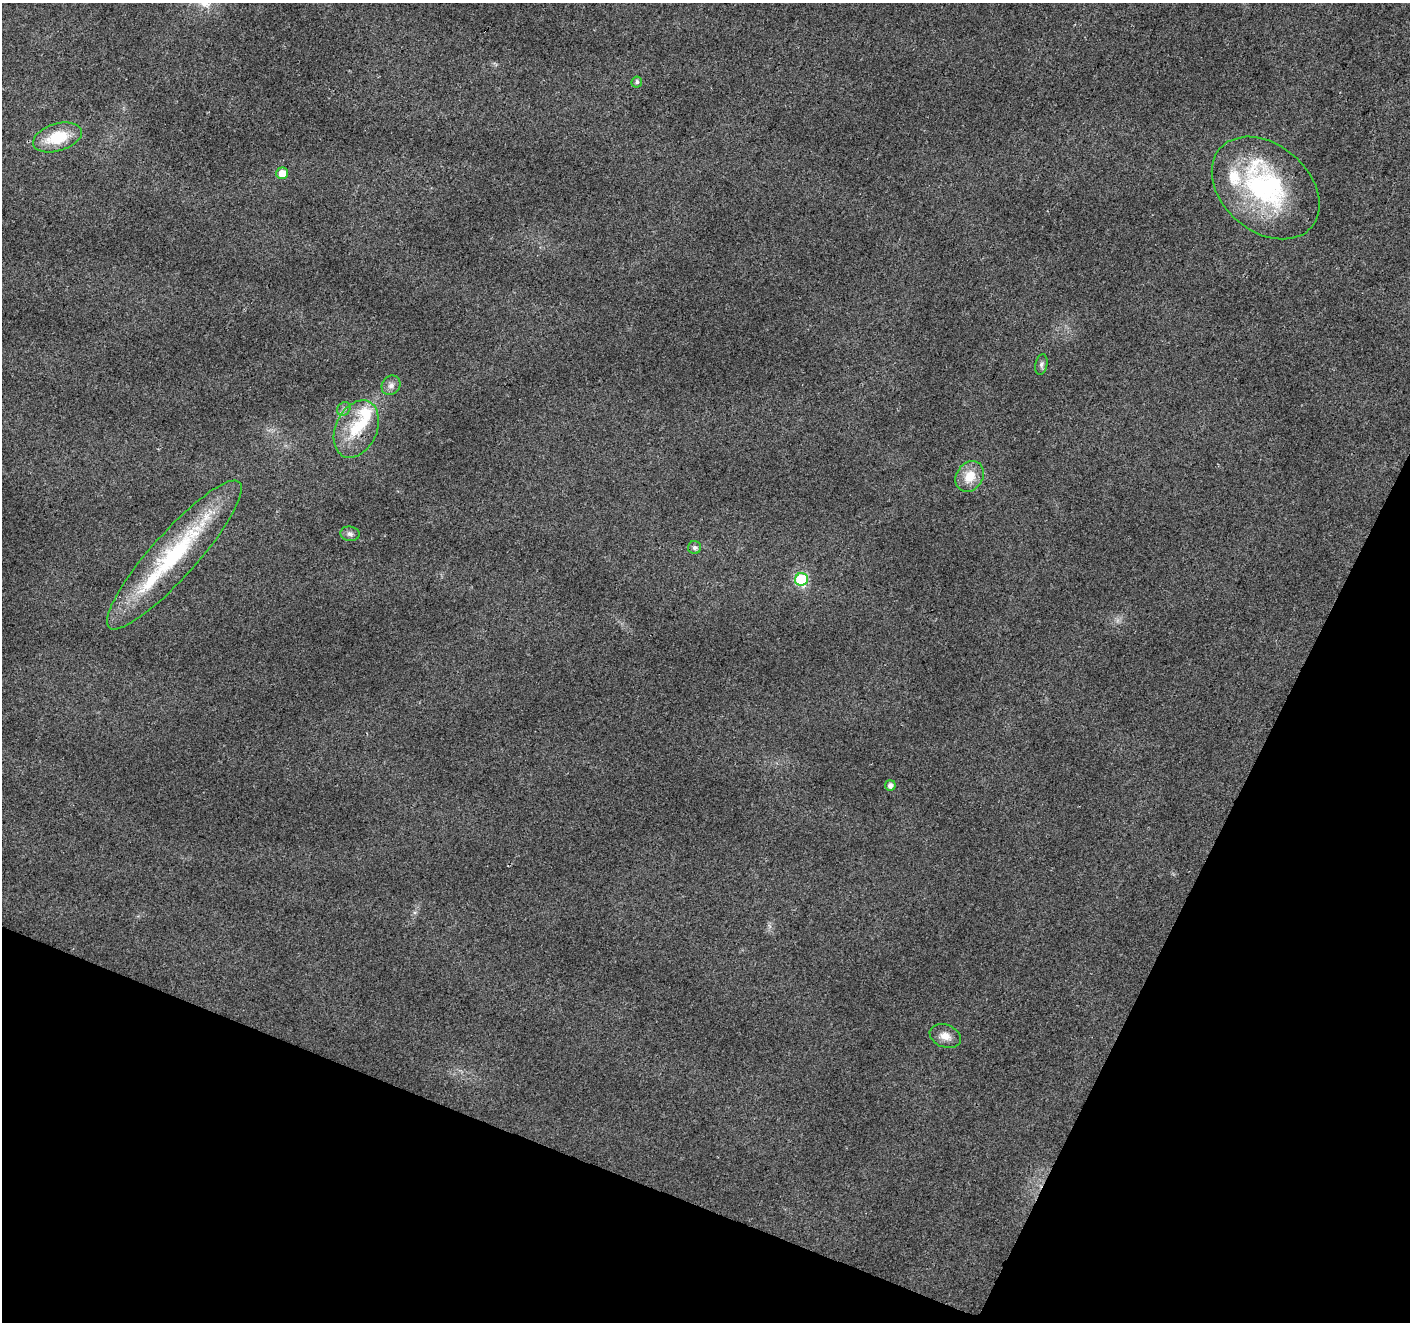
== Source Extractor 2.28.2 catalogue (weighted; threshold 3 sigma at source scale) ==
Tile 15 of 4 x 4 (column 3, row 4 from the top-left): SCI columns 2823-4230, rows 273-1592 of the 5638 x 5758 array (HDU 1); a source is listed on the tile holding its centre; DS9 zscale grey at full resolution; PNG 1412 x 1324 px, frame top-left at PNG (2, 3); each listed source drawn as its Kron ellipse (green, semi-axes under 4 px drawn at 4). Shown black and unused: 21% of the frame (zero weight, under 2 of 3 exposures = <1% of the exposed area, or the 3 px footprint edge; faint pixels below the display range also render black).
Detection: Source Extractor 2.28.2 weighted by HDU 2 'WHT'; one run over the whole footprint, this tile lists its part. Background 0.0393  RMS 0.0071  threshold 0.0318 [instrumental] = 3 sigma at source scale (4.5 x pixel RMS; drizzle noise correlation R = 1.50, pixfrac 1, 0.0396/0.0396 arcsec/px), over >= 5 px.
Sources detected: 20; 5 inside a brighter listed object's ellipse — not listed separately; the other 15 listed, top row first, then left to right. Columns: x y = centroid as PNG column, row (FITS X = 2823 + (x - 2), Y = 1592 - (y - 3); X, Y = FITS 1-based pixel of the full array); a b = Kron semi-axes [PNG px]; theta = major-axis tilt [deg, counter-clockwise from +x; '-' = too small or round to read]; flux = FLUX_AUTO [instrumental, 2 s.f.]
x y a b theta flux
637 82 6 5 - 1.5
57 137 25 13 17 26
282 173 6 6 - 8.2
1266 188 60 43 -41 110
1041 365 10 6 77 2
391 385 10 8 52 3.6
344 409 7 6 - 2.1
356 429 30 20 65 28
970 476 16 13 55 13
350 534 9 7 -8 2.4
695 548 6 6 - 1.7
174 555 98 22 48 92
801 579 6 6 - 65
890 785 5 5 - 3.4
945 1036 16 11 -21 6.5